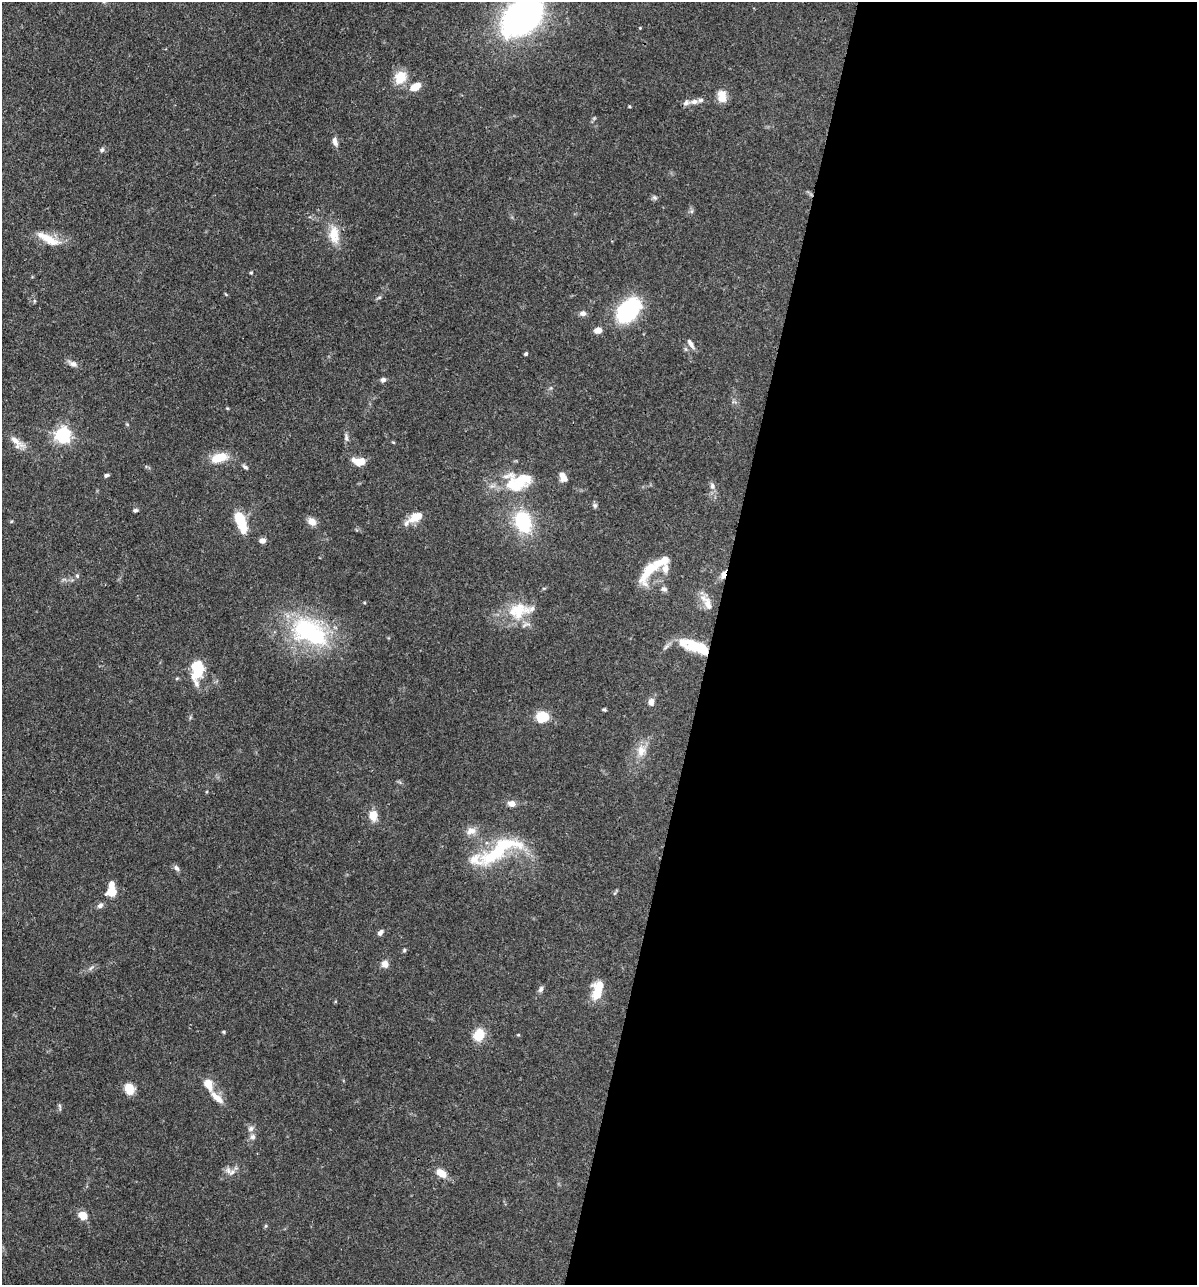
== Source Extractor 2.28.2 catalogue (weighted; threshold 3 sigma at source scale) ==
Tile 12 of 4 x 4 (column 4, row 3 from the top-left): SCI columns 3834-5028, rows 1285-2567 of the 5155 x 5135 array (HDU 1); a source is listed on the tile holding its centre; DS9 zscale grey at full resolution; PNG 1199 x 1287 px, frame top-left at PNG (2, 2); no overlay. Shown black and unused: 41% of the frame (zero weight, under 3 of 4 exposures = <1% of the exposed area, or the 3 px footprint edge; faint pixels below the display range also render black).
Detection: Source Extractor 2.28.2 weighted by HDU 2 'WHT'; one run over the whole footprint, this tile lists its part. Background 0.102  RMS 0.0038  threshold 0.0169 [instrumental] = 3 sigma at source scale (4.5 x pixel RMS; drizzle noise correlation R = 1.50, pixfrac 1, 0.05/0.05 arcsec/px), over >= 5 px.
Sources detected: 94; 3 inside a brighter object's white glare — not listed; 12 inside a brighter listed object's ellipse — not listed separately; the other 79 listed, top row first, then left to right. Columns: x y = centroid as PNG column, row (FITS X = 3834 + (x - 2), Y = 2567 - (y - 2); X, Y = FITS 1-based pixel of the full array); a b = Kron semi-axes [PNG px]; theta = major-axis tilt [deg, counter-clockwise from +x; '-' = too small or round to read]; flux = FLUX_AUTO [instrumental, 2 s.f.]
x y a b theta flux
522 17 27 19 40 180
640 28 3 3 - 0.33
400 77 17 14 58 6.9
416 86 13 7 30 5.3
722 94 15 10 -50 3.7
694 102 10 6 15 1.8
335 141 11 6 -78 1.8
102 150 6 6 - 0.92
655 198 8 6 -20 0.81
334 235 26 13 -82 7.2
48 239 33 10 -28 7.1
251 273 4 4 - 0.41
379 297 6 4 2 0.5
628 310 28 16 46 39
583 313 8 6 -10 1.5
598 330 7 6 - 3
690 344 13 5 -57 1.7
525 354 4 4 - 0.56
73 364 13 7 -25 1.9
383 380 7 6 - 1.2
63 435 6 6 - 120
346 438 11 5 -88 1.2
15 440 29 7 -40 4
393 442 5 3 - 0.34
219 458 20 10 15 8.3
359 461 12 7 -5 6.2
245 467 8 5 -39 0.89
106 475 6 4 16 0.81
564 478 10 8 40 2.1
521 480 30 23 28 17
712 486 8 7 - 1.3
595 505 7 6 - 0.88
135 510 6 4 1 0.67
414 518 14 11 39 4.4
312 521 10 8 -38 3.1
241 522 26 10 -70 11
523 522 22 16 -71 24
262 541 6 5 - 2.4
665 568 12 8 -88 2.7
648 571 35 13 55 11
723 575 13 5 75 2.2
77 576 6 5 - 0.67
664 589 9 5 -9 1
707 602 25 9 -59 4.5
519 611 41 21 16 14
309 631 56 35 -27 44
700 648 21 12 -31 8.3
197 670 24 12 84 13
177 678 6 3 19 0.4
651 702 9 7 85 1.9
604 710 5 4 - 0.51
542 717 9 8 - 13
641 751 16 12 83 4.5
511 804 7 6 - 2.6
373 815 8 7 - 6.2
471 831 13 9 14 2.9
495 854 65 17 29 25
176 868 9 5 -46 1.2
111 891 10 10 - 5.8
615 893 6 4 70 0.54
100 905 8 6 41 1.3
380 933 8 5 51 1.4
404 950 6 5 - 0.5
385 964 8 7 - 2.7
91 968 9 3 45 0.73
541 989 8 6 70 1.1
597 990 22 10 78 9.4
223 1032 4 3 - 0.51
479 1035 14 11 59 7.1
518 1035 5 3 - 0.33
208 1084 18 12 -67 4.4
129 1089 11 8 -71 6.5
60 1107 10 3 -80 0.6
251 1129 8 7 - 1.4
253 1137 8 7 - 1.3
228 1171 11 8 -63 2
441 1173 11 7 -34 5.7
83 1215 8 7 - 5.1
266 1226 5 5 - 0.47
Overlapping masked pixels (flux is a lower limit): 2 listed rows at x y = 723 575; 700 648
Isophote crosses this tile's border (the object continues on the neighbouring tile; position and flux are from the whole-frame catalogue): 1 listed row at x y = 522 17